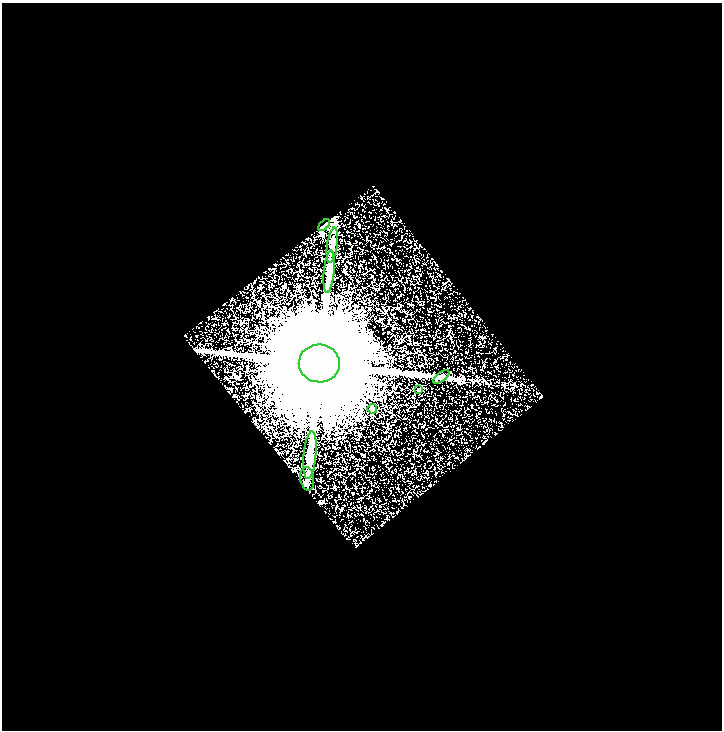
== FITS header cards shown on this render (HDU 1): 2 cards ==
NAXIS1  =                  720
NAXIS2  =                  728

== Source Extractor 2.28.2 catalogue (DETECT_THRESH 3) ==
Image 720 x 728 px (HDU 1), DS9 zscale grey, 1 PNG px = 1 image px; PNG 724 x 732 px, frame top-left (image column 1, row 728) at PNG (2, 3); each listed source drawn as its Kron ellipse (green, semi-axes under 4 px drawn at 4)
Background 2.27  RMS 2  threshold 5.9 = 3 sigma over >= 5 px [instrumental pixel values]
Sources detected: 9; all 9 listed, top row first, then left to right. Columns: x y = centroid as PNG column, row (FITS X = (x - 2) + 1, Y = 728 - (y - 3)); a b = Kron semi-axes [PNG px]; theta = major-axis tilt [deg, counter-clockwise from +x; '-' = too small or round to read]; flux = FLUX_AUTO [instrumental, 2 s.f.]
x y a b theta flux
324 225 7 4 44 1.5e+03
332 245 18 5 82 7.2e+02
329 272 21 5 85 1.6e+03
319 363 20 19 - 6.5e+06
441 377 9 4 36 2.9e+02
419 390 3 2 - 1.2e+02
372 409 5 5 - 9.1e+02
310 455 24 6 85 1.7e+03
307 479 12 7 -80 4.5e+02